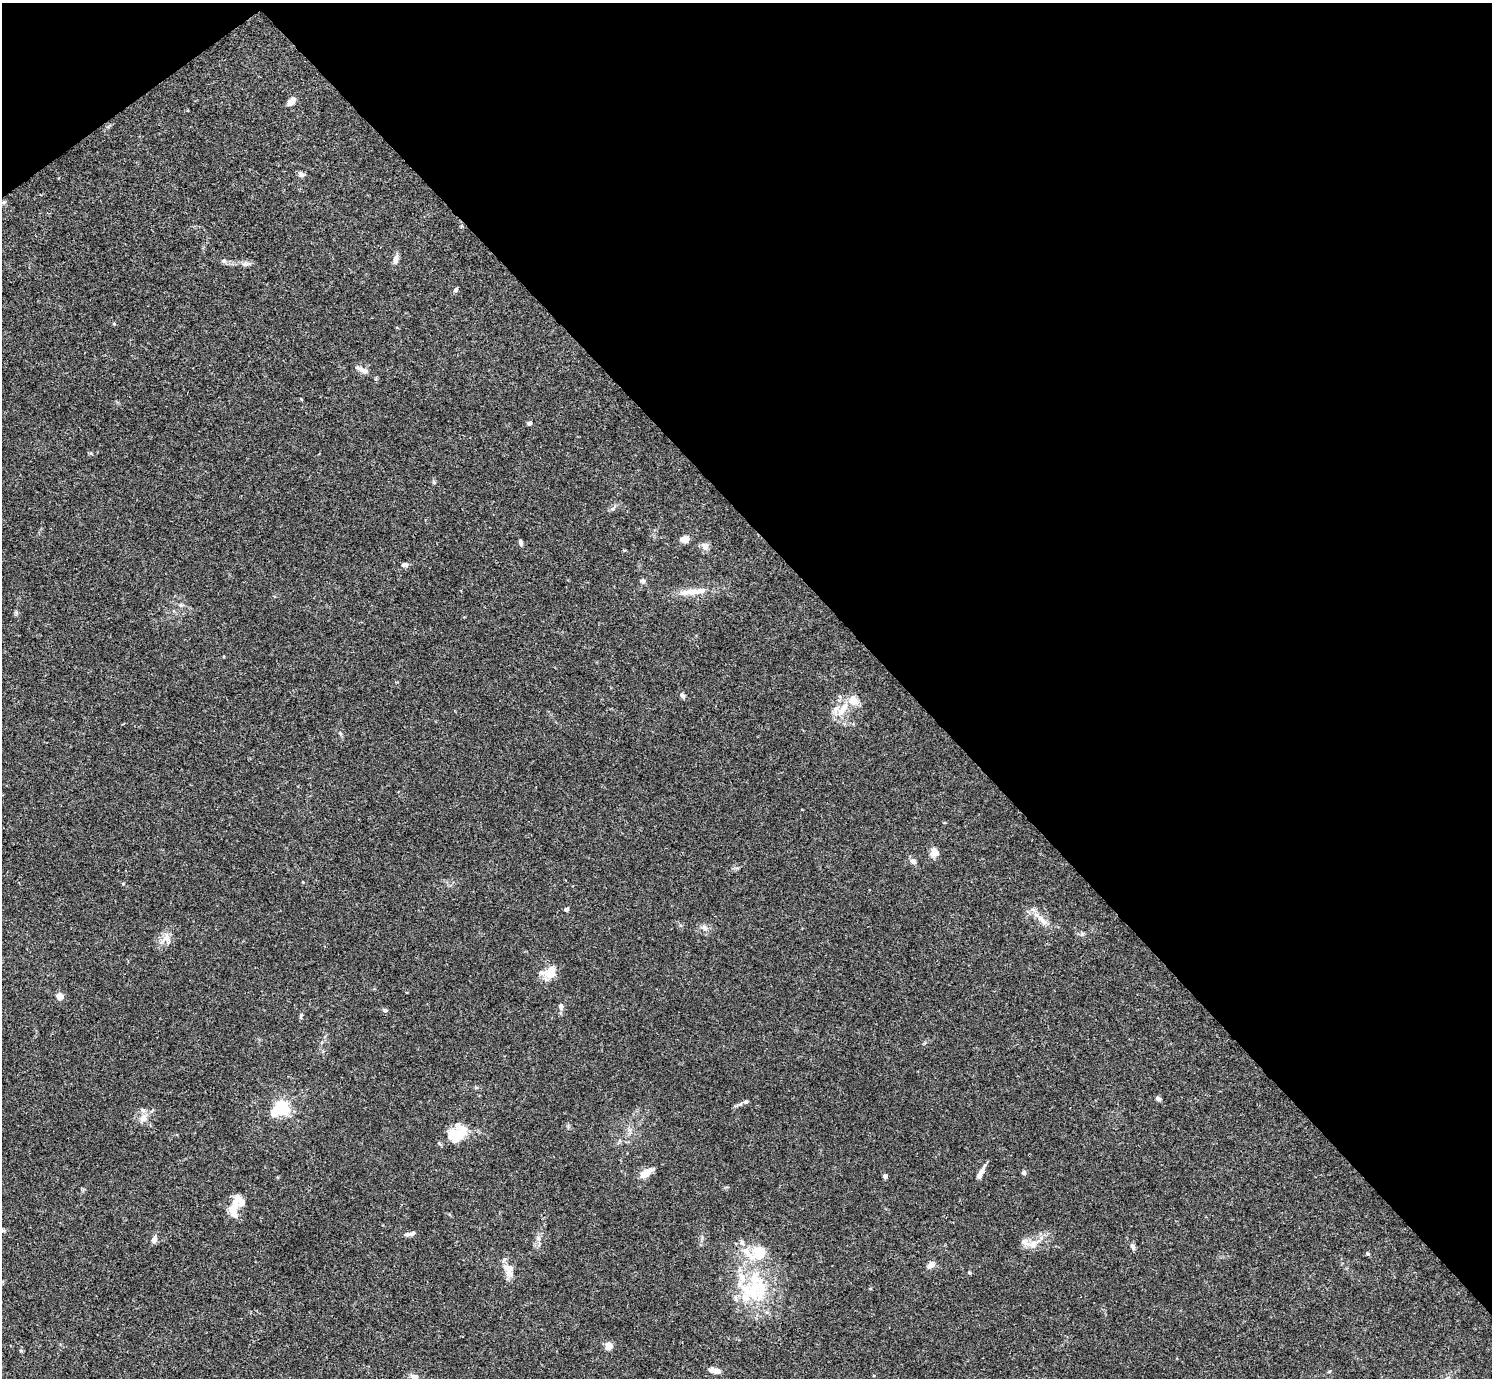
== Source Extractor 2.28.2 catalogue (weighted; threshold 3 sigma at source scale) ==
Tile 3 of 4 x 4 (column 3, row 1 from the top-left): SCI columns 2980-4469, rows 4284-5659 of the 5961 x 5958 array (HDU 1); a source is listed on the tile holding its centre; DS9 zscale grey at full resolution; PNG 1494 x 1380 px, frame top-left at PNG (2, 3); no overlay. Shown black and unused: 41% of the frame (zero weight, under 3 of 4 exposures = <1% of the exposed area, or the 3 px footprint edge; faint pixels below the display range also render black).
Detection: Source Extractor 2.28.2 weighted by HDU 2 'WHT'; one run over the whole footprint, this tile lists its part. Background 0.0165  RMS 0.0021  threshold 0.00959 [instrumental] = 3 sigma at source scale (4.5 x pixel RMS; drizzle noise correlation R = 1.50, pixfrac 1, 0.05/0.05 arcsec/px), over >= 5 px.
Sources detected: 74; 3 inside a brighter object's white glare — not listed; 16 inside a brighter listed object's ellipse — not listed separately; the other 55 listed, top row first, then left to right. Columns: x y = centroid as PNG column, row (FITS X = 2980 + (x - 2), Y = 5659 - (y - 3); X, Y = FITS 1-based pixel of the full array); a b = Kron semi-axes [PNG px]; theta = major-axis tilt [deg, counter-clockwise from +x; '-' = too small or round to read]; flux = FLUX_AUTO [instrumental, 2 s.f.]
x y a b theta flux
291 101 10 6 51 1.7
301 174 9 6 -34 0.65
395 260 11 6 81 1.2
246 264 17 5 5 0.87
456 290 6 5 - 0.46
114 324 5 3 - 0.2
362 370 21 7 -26 1.4
529 423 5 5 - 0.53
613 509 7 5 19 0.49
685 539 6 5 - 3.2
520 542 7 5 -77 0.54
705 546 12 9 -65 0.97
405 565 9 5 8 0.66
643 581 7 6 - 0.46
700 591 17 7 7 1.8
181 605 7 5 -42 0.41
682 696 8 5 -53 0.65
843 709 26 10 49 3.9
935 852 9 9 - 1.7
913 861 8 7 - 0.81
123 883 5 3 - 0.19
566 909 5 4 - 0.64
1042 920 21 7 -45 2.1
704 928 9 8 - 0.96
1082 934 5 5 - 0.35
166 938 16 13 51 2
550 973 13 10 53 3.9
60 996 7 7 - 1.6
561 1006 8 7 - 0.65
385 1010 6 5 - 0.47
301 1015 7 4 69 0.36
1158 1099 7 5 -28 0.61
740 1104 7 4 44 0.43
282 1108 6 5 - 54
143 1118 12 9 61 1.5
457 1134 22 18 -38 4.3
439 1143 7 4 -55 0.27
1024 1172 5 4 - 0.56
646 1173 16 7 35 2.4
980 1174 16 6 64 1.2
885 1176 4 4 - 1.1
235 1203 29 8 68 3
410 1234 14 4 11 0.84
538 1238 7 4 -71 0.48
154 1240 7 6 - 0.97
1033 1244 15 9 25 2
1133 1246 8 5 -70 0.7
1368 1254 5 4 - 0.31
931 1265 9 6 38 1.3
509 1269 16 11 -70 2.8
969 1273 4 4 - 0.3
758 1288 56 27 -70 17
608 1346 8 8 - 1.7
715 1371 15 6 -10 1.6
414 1376 13 7 -4 1